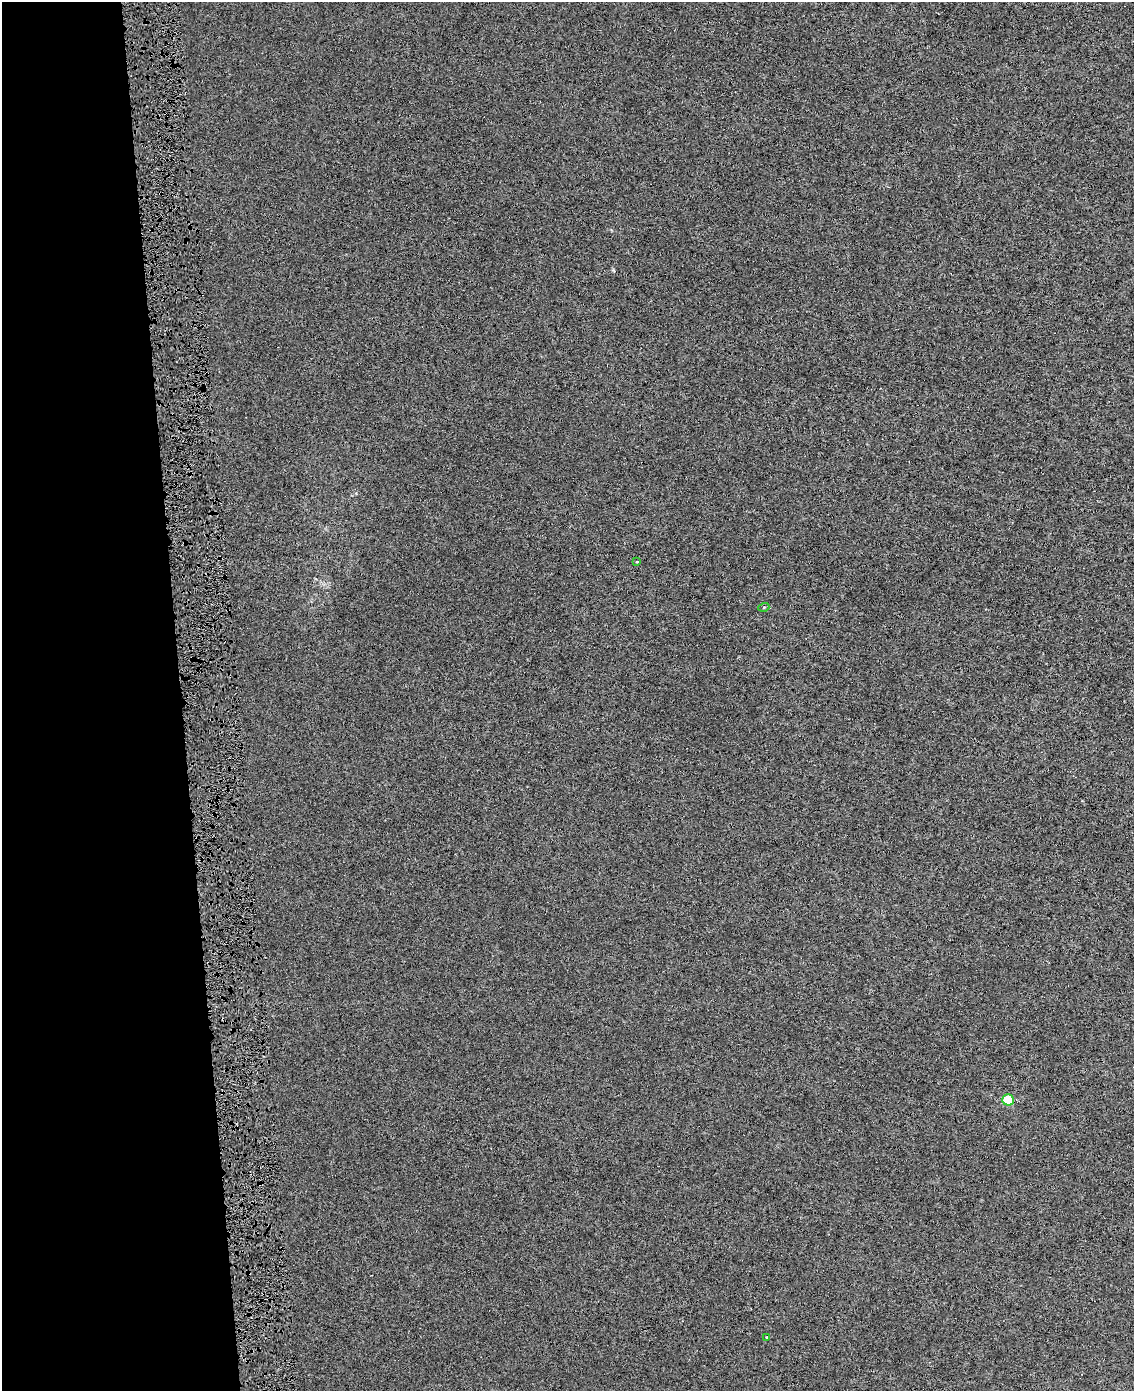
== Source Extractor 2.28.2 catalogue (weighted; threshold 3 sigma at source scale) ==
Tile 5 of 4 x 3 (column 1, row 2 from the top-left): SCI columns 27-1158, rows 1433-2821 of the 4580 x 4213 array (HDU 1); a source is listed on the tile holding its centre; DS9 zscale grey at full resolution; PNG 1136 x 1393 px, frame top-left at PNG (2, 2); each listed source drawn as its Kron ellipse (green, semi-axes under 4 px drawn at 4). Shown black and unused: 16% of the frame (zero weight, under 4 of 8 exposures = <1% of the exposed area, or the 3 px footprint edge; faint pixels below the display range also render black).
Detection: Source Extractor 2.28.2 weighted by HDU 2 'WHT'; one run over the whole footprint, this tile lists its part. Background 6.73e-05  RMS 0.0013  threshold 0.00551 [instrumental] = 3 sigma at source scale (4.09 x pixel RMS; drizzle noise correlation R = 1.36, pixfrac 0.8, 0.0396/0.0396 arcsec/px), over >= 5 px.
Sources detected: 5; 1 cosmic-ray / hot-pixel residue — neither listed nor drawn; the other 4 listed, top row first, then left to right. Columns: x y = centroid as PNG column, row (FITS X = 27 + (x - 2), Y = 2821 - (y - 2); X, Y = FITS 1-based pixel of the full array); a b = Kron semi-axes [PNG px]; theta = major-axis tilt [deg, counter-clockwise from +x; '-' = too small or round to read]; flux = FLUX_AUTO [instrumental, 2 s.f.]
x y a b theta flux
637 562 3 3 - 0.28
764 607 5 3 - 0.12
1008 1100 5 5 - 4.6
767 1337 4 3 - 0.097